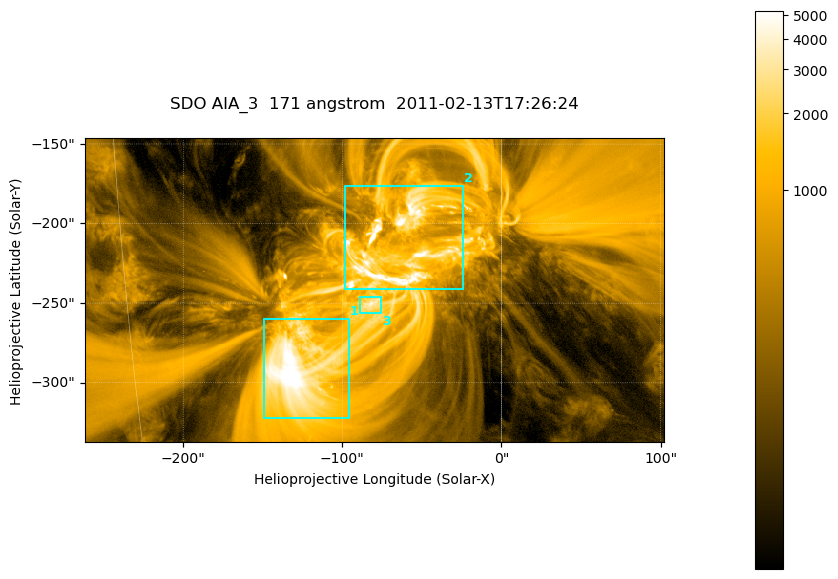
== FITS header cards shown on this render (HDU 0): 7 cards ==
TELESCOP= 'SDO     '           /
INSTRUME= 'AIA_3   '           /
WAVELNTH=                  171 /
WAVEUNIT= 'angstrom'           /
DATE-OBS= '2011-02-13T17:26:24.34' /
CTYPE1  = 'HPLN-TAN'           /
CTYPE2  = 'HPLT-TAN'           /

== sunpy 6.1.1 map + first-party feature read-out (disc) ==
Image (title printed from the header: SDO AIA_3  171 angstrom  2011-02-13T17:26:24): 607 x 318 px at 0.599 arcsec/px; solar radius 972 arcsec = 1622 px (partial field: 2.3% of the solar disc is inside the frame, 100% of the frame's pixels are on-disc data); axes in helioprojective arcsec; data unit not stated in the header (colour bar unlabelled)
Pointing: header CRPIX1/2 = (2056.06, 2043.72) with CRVAL1/2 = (0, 0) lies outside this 607 x 318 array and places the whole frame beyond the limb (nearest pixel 1.39 R_sun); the SolarSoft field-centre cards XCEN/YCEN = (-79.6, -241.7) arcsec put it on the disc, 1315 arcsec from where CRPIX/CRVAL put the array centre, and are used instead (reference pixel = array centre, CRVAL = XCEN/YCEN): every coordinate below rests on XCEN/YCEN
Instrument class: DISC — disc imager (sunpy class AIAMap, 171 A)
Bright regions (active regions / flare kernels): reference = the on-disc median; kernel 5 px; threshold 5 sigma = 1823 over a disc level ~359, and >= 1.15x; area >= 193 px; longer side >= 4 px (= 2.4 arcsec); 3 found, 3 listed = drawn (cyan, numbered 1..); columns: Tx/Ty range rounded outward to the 2 arcsec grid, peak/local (2 s.f.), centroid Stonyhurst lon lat
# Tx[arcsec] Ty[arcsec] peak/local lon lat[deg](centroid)
1 -150..-96 -322..-260 18 -8 -24
2 -100..-24 -242..-176 17 -4 -19
3 -90..-76 -256..-246 9.9 -5 -22